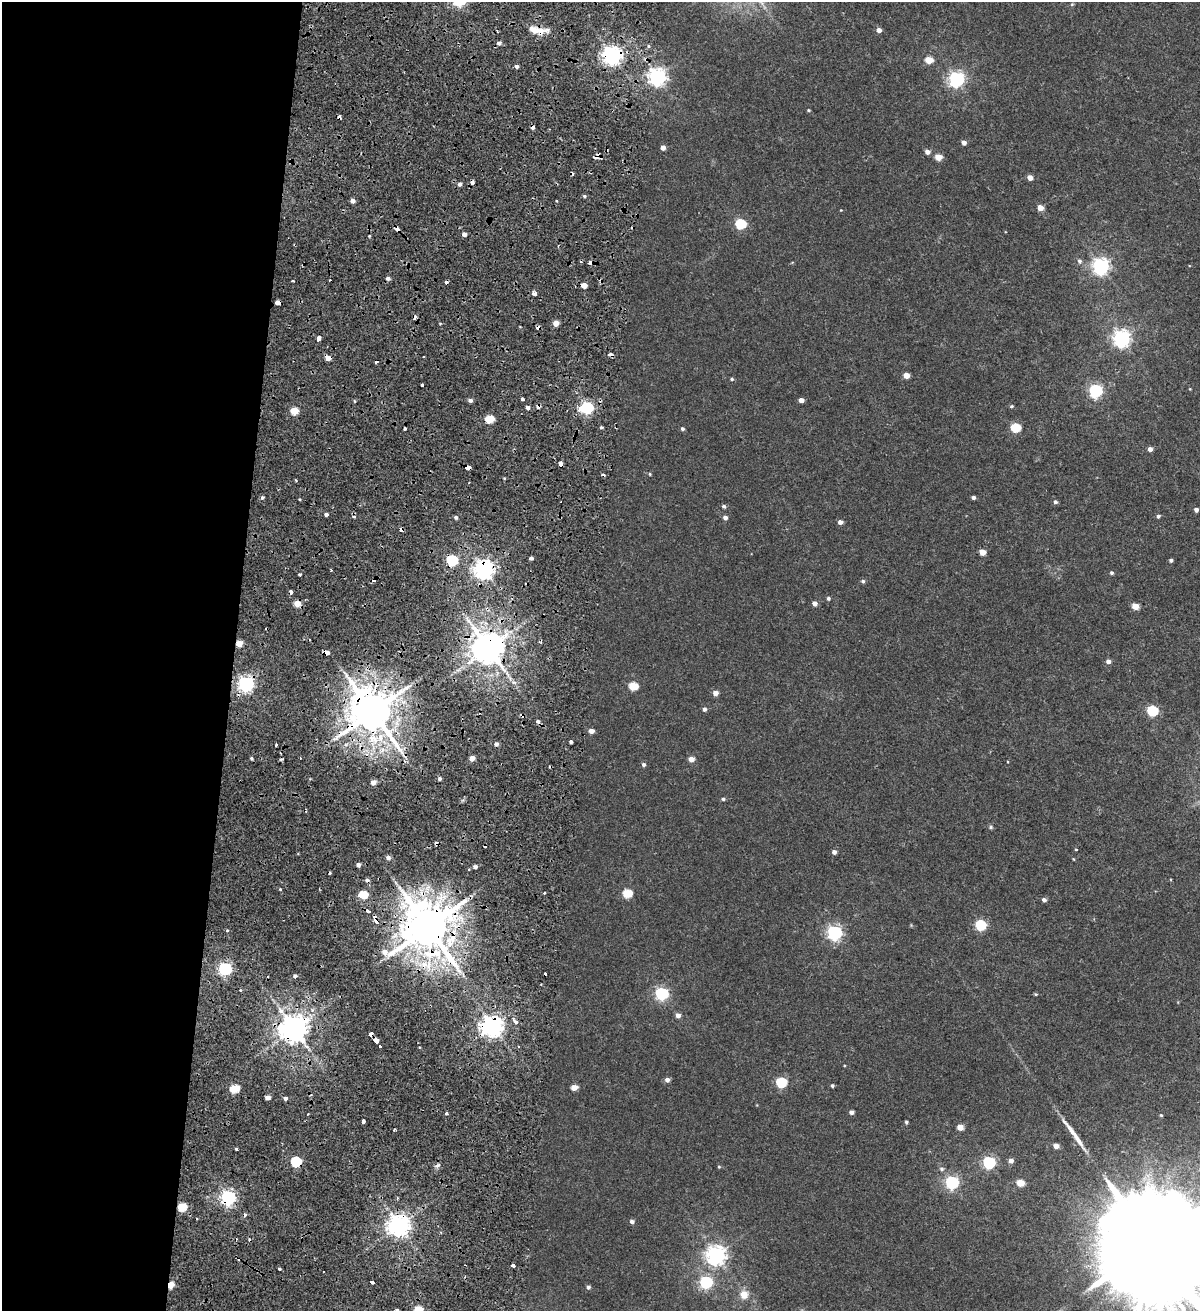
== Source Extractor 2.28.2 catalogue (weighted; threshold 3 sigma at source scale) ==
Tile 5 of 4 x 4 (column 1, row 2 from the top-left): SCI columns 293-1490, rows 2633-3941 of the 5438 x 5254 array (HDU 1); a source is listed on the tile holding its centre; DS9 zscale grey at full resolution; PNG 1202 x 1313 px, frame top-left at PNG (2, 2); no overlay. Shown black and unused: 20% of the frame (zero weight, under 2 of 4 exposures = <1% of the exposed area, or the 3 px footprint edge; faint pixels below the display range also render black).
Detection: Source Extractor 2.28.2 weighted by HDU 2 'WHT'; one run over the whole footprint, this tile lists its part. Background 0.00679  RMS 0.0025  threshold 0.0113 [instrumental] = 3 sigma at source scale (4.5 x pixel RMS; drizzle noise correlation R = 1.50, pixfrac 1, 0.0396/0.0396 arcsec/px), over >= 5 px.
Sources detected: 207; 1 inside a brighter object's white glare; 26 cosmic-ray / hot-pixel residue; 1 long thin detection or spike segment (spike, bleed or trail) — not listed; the other 179 listed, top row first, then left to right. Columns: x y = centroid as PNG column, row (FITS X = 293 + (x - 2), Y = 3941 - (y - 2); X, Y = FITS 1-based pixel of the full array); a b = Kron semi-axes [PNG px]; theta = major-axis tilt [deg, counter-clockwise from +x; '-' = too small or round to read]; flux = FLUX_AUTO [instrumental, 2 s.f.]
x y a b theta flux
1072 4 6 3 18 0.23
879 30 5 4 - 1.2
541 31 12 7 7 3.6
499 43 6 5 - 0.75
649 46 5 3 - 0.28
612 56 7 6 - 110
929 60 5 5 - 4.1
517 66 4 3 - 0.63
657 77 7 6 - 87
956 79 6 6 - 56
809 110 4 3 - 0.22
532 127 4 3 - 2.8
964 143 5 4 - 0.95
663 148 4 4 - 1.1
927 152 5 4 - 1.2
596 157 6 4 29 2.4
938 157 5 4 - 3.2
1030 177 4 4 - 1.5
472 182 4 3 - 1.4
460 184 5 4 - 0.63
584 196 4 4 - 0.32
353 201 4 4 - 1.1
557 201 3 2 - 0.2
1040 208 5 5 - 1.9
841 210 3 3 - 0.14
740 224 6 5 - 15
397 229 4 3 - 2.2
464 234 4 4 - 0.79
1079 261 6 6 - 0.55
591 262 4 3 - 1.3
1101 266 7 6 - 71
293 281 3 2 - 0.46
584 285 5 4 - 2.3
534 294 4 4 - 1.6
278 303 5 4 - 6.4
556 323 4 4 - 2.1
538 327 4 3 - 1.2
318 339 5 3 - 3.9
1122 339 7 6 - 79
610 354 5 3 - 1.2
328 358 5 4 - 1.8
907 375 4 4 - 2.1
732 379 4 4 - 0.28
422 385 3 3 - 1.5
1096 391 6 6 - 36
522 399 3 3 - 0.97
470 400 5 4 - 0.69
801 400 4 4 - 1.4
1011 406 5 4 - 0.29
587 407 6 5 - 32
528 408 4 4 - 0.72
294 411 5 5 - 4.9
489 419 5 5 - 7.4
601 427 4 4 - 0.29
405 428 3 3 - 1.1
1015 428 5 5 - 10
682 429 5 4 - 0.42
1150 449 4 4 - 1
561 464 4 3 - 2.7
468 467 4 4 - 4.3
650 474 4 3 - 0.21
296 480 3 2 - 0.25
262 497 5 4 - 0.41
973 497 4 3 - 0.56
1055 502 5 4 - 0.49
724 506 5 4 - 0.42
1196 510 4 4 - 0.72
326 514 4 3 - 0.8
1158 516 5 4 - 0.43
353 517 5 4 - 0.38
456 517 4 4 - 0.48
725 517 5 4 - 0.79
840 522 5 4 - 0.96
401 530 4 3 - 1.4
982 552 5 4 - 2.6
531 558 4 4 - 0.85
452 560 6 5 - 22
1171 560 4 3 - 0.49
484 569 7 7 - 110
331 570 3 3 - 0.35
1112 573 4 4 - 0.37
299 574 3 3 - 0.37
863 581 5 5 - 0.4
291 592 4 3 - 1.2
828 598 4 4 - 0.44
815 603 5 5 - 0.9
297 604 5 5 - 2.8
1135 606 5 4 - 3.4
239 643 4 4 - 3
488 648 9 9 - 500
326 652 4 4 - 7.3
1108 661 5 5 - 0.87
246 684 6 6 - 70
633 686 5 5 - 7
715 693 5 5 - 1.4
704 709 5 4 - 0.59
1152 711 6 5 - 17
372 712 12 11 - 920
522 715 6 4 -37 0.54
591 731 4 4 - 1.4
571 742 4 3 - 1
496 744 4 4 - 0.76
276 745 3 3 - 0.42
382 750 5 5 - 0.88
251 758 4 3 - 0.48
472 758 4 4 - 2
691 759 4 4 - 1.8
644 765 5 5 - 0.49
439 779 4 4 - 0.51
373 782 5 4 - 1.6
723 799 5 4 - 0.35
991 827 6 5 - 0.32
1076 850 4 3 - 0.15
834 852 4 4 - 0.87
388 858 5 4 - 0.9
1073 859 5 3 - 0.15
358 865 4 3 - 0.81
475 867 4 4 - 0.67
280 889 3 3 - 0.23
544 893 3 2 - 0.22
627 893 5 5 - 8
363 895 5 5 - 6.7
1044 900 5 4 - 0.65
368 911 5 3 - 1.9
376 921 4 4 - 2.2
981 925 6 5 - 17
428 927 14 13 - 1200
834 932 6 6 - 50
225 969 6 5 - 41
295 976 4 4 - 0.49
541 984 2 2 - 0.2
662 994 6 6 - 35
1036 994 5 4 - 0.23
678 1015 5 4 - 1.1
515 1022 8 5 -51 1.2
493 1026 7 7 - 150
294 1029 8 8 - 320
371 1034 4 3 - 3.7
376 1040 6 4 -64 2.6
379 1046 3 3 - 3.1
667 1080 4 4 - 1
781 1082 6 5 - 16
832 1086 4 4 - 0.38
574 1087 5 4 - 2.5
234 1088 5 5 - 8.8
268 1098 4 4 - 1.2
285 1098 4 3 - 0.75
852 1112 4 4 - 0.93
447 1113 3 3 - 0.63
1161 1115 4 3 - 0.2
363 1121 4 3 - 2.3
906 1122 4 4 - 0.34
960 1127 4 4 - 2.8
394 1130 3 2 - 0.29
1056 1146 4 4 - 1.6
236 1149 3 3 - 0.26
296 1161 5 5 - 15
1011 1161 5 4 - 1.1
989 1163 6 6 - 29
438 1165 7 4 31 0.52
719 1167 4 4 - 0.23
942 1169 6 5 - 0.51
952 1182 6 6 - 40
1020 1183 5 4 - 4.8
228 1197 6 6 - 66
182 1207 5 5 - 8.6
632 1222 4 4 - 0.7
399 1225 7 7 - 170
1152 1244 39 26 -9 13000
716 1255 7 7 - 110
513 1266 3 3 - 2
279 1269 3 3 - 2.8
372 1282 4 3 - 6
706 1282 6 6 - 31
170 1285 5 4 - 4.6
588 1287 4 4 - 0.56
744 1295 9 9 - 2.4
397 1310 4 4 - 0.48
418 1310 5 5 - 7
Overlapping masked pixels (flux is a lower limit): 35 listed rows (the first 20) at x y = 541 31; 612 56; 532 127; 596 157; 472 182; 397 229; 591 262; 278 303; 538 327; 610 354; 328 358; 561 464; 468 467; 401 530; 452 560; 484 569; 291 592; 239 643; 488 648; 326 652
Isophote crosses this tile's border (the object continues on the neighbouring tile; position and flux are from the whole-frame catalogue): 3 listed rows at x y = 1152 1244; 397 1310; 418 1310